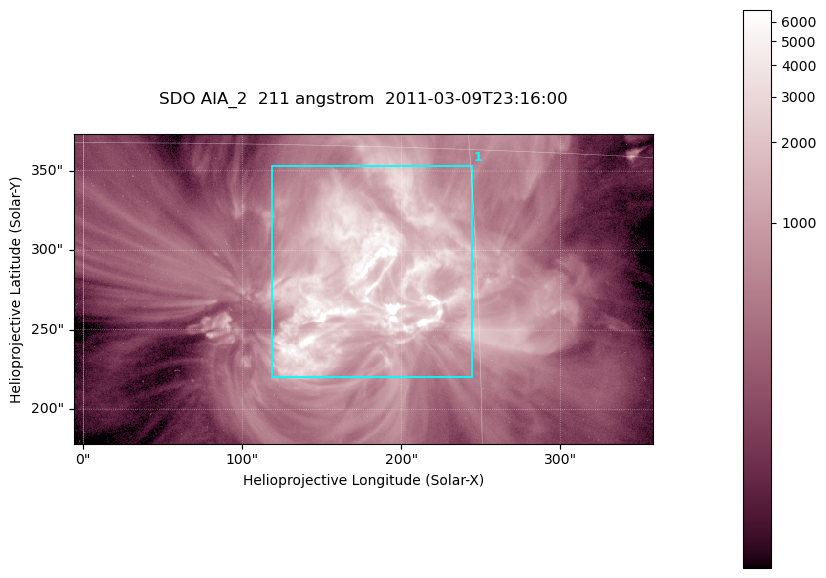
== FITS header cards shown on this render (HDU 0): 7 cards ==
TELESCOP= 'SDO     '           /
INSTRUME= 'AIA_2   '           /
WAVELNTH=                  211 /
WAVEUNIT= 'angstrom'           /
DATE-OBS= '2011-03-09T23:16:00.62' /
CTYPE1  = 'HPLN-TAN'           /
CTYPE2  = 'HPLT-TAN'           /

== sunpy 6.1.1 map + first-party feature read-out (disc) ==
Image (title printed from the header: SDO AIA_2  211 angstrom  2011-03-09T23:16:00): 606 x 324 px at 0.601 arcsec/px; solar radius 967 arcsec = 1609 px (partial field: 2.4% of the solar disc is inside the frame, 100% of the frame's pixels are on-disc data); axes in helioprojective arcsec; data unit not stated in the header (colour bar unlabelled)
Pointing: header CRPIX1/2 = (2040.79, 2040.71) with CRVAL1/2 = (0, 0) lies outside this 606 x 324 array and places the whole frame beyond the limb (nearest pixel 1.39 R_sun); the SolarSoft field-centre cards XCEN/YCEN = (176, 275.7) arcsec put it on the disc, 1860 arcsec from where CRPIX/CRVAL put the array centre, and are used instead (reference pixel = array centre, CRVAL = XCEN/YCEN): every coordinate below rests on XCEN/YCEN
Orientation: roll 0.0564 deg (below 1 deg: not rotated)
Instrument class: DISC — disc imager (sunpy class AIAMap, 211 A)
Bright regions (active regions / flare kernels): reference = the on-disc median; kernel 5 px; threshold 5 sigma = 1813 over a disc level ~463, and >= 1.15x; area >= 196 px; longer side >= 4 px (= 2.4 arcsec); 1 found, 1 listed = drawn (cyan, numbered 1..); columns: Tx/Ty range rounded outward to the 2 arcsec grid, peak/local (2 s.f.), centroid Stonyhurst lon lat
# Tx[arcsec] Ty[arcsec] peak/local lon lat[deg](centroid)
1 118..246 220..354 33 +11 +10